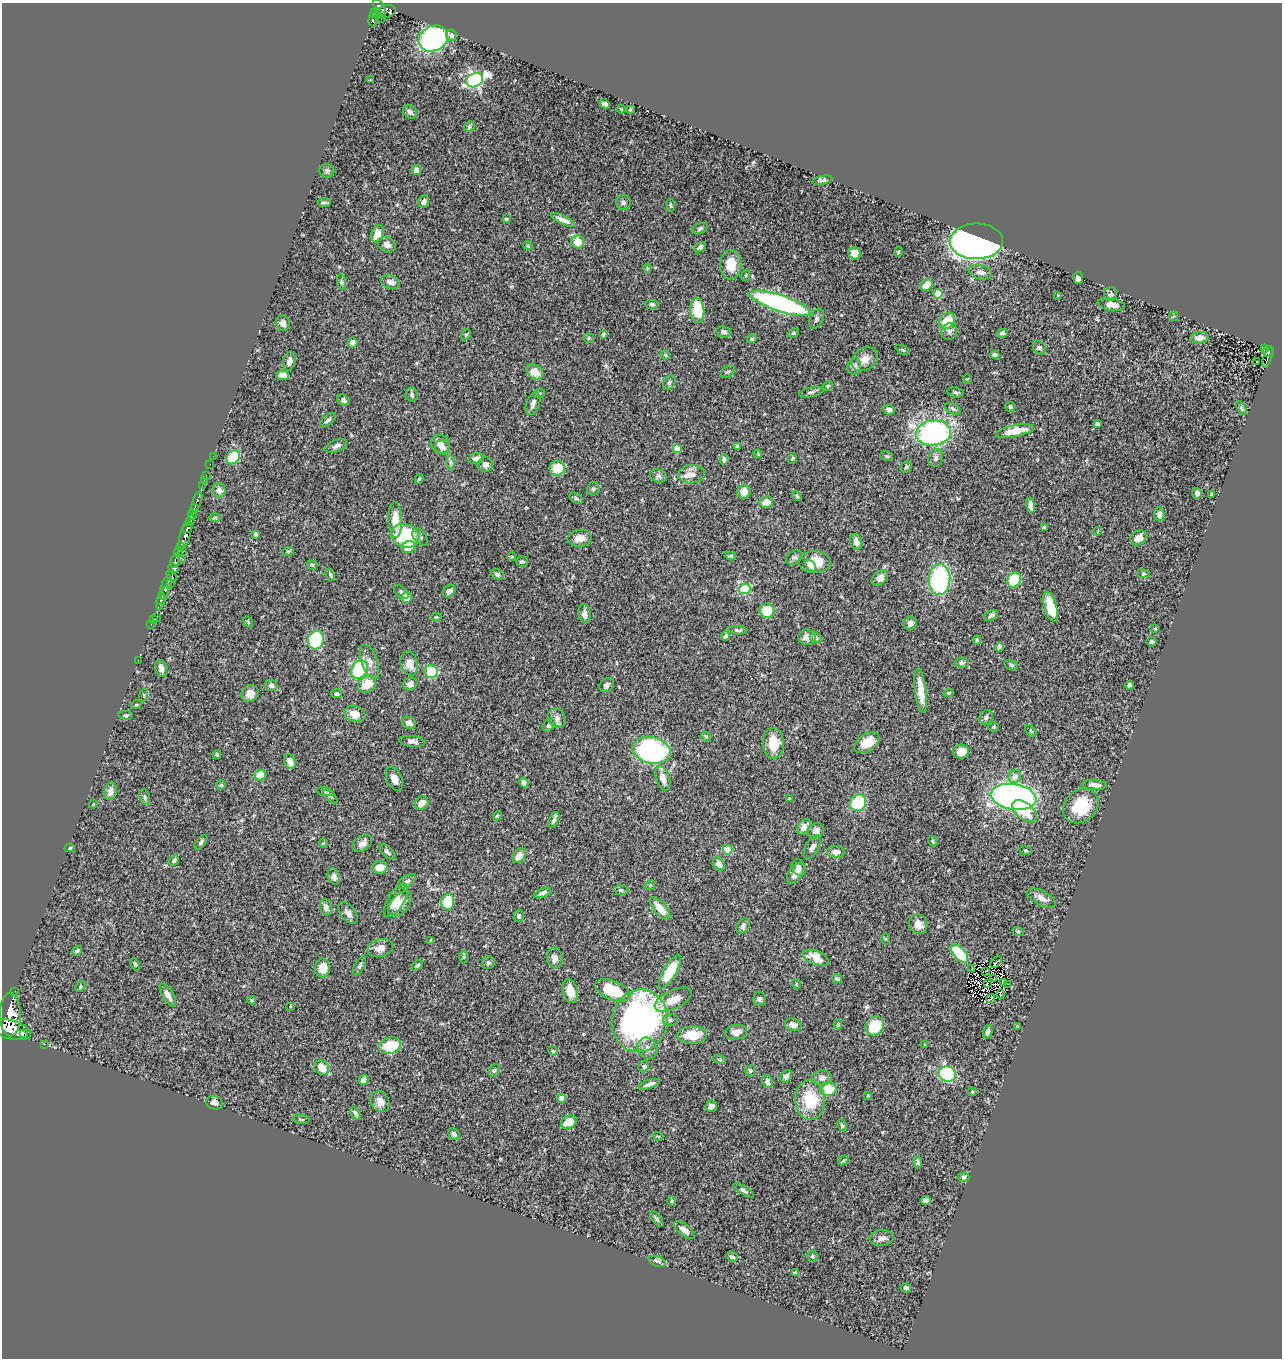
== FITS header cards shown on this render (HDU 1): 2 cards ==
NAXIS1  =                 1280
NAXIS2  =                 1356

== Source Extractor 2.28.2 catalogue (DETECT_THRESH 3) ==
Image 1280 x 1356 px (HDU 1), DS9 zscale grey, 1 PNG px = 1 image px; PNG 1284 x 1360 px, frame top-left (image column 1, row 1356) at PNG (2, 3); each listed source drawn as its Kron ellipse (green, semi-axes under 4 px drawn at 4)
Background 0.764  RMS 0.024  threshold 0.0732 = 3 sigma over >= 5 px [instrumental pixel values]
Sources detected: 374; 3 with non-positive FLUX_AUTO (blend fragments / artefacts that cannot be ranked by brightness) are neither listed nor drawn; the other 371 listed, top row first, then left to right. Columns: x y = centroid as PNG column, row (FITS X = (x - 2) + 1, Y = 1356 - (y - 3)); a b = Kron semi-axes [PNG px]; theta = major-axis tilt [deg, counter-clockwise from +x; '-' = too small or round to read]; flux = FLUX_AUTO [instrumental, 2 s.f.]
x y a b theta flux
380 7 10 4 -57 590
386 12 10 6 16 500
375 13 5 3 - 140
378 14 5 3 - 160
381 19 2 2 - 12
372 21 5 4 - 210
452 35 6 5 - 3.2
433 39 15 12 28 370
371 80 2 2 - 1
475 80 9 6 25 430
605 104 5 4 - 5.1
621 109 4 3 - 1.2
630 109 4 3 - 1.4
410 112 7 6 - 6.3
469 127 5 5 - 3
416 170 5 5 - 9.6
327 171 7 7 - 3.6
822 180 10 4 13 3.8
424 202 6 5 - 5.2
324 203 6 3 3 3.3
623 203 7 7 - 4.1
671 205 6 3 -82 2
506 219 3 3 - 1.9
563 220 13 4 -25 9.9
700 229 8 5 27 3.9
377 234 9 6 67 18
976 241 26 18 0 730
578 242 6 6 - 26
387 245 9 7 -28 6.5
528 246 5 4 - 1.8
700 247 6 4 34 5.7
898 252 5 3 - 1.6
854 253 6 6 - 17
731 265 14 10 89 30
647 268 4 3 - 1.3
980 272 12 7 -13 8.5
746 275 5 4 - 2
1078 278 6 5 - 8.2
341 282 8 4 -81 2.7
390 282 10 6 -20 9.4
926 285 7 5 34 20
938 294 5 4 - 40
1110 294 7 6 - 4.8
1058 295 4 4 - 1.3
780 303 32 8 -18 380
652 304 7 4 1 4.6
1111 305 13 6 -9 13
697 310 12 7 -85 54
1173 316 5 3 - 1.4
816 319 10 6 69 5.4
947 321 9 7 53 38
283 323 8 7 - 8.5
949 331 8 7 - 5.7
724 332 7 5 -11 5
793 333 5 4 - 2.2
1002 333 5 4 - 3.7
466 334 6 4 61 2.6
603 334 4 4 - 2.5
589 338 5 4 - 2.7
1199 338 9 5 9 9.8
752 339 5 4 - 2.2
353 342 5 5 - 10
1039 348 7 6 - 3.5
1264 349 3 2 - 18
902 350 7 3 -26 1.8
1268 351 6 5 - 120
665 355 5 3 - 2.5
995 355 4 4 - 4.7
1267 358 11 3 72 120
865 359 14 10 34 16
289 361 10 6 76 7.7
1256 361 3 3 - 3.7
854 367 8 7 - 7.9
535 372 9 7 -31 20
728 372 8 5 36 2.9
283 375 6 5 - 13
967 379 4 4 - 1.7
669 383 7 6 - 3.4
828 386 5 4 - 2.1
811 392 12 4 11 4.5
955 392 8 5 -8 2.6
539 393 6 4 19 2.6
412 395 7 6 - 3.4
343 400 6 5 - 4.4
533 403 12 6 73 8
1010 407 5 5 - 3.5
1241 408 7 4 -61 2.7
953 409 8 5 -26 4
889 410 6 5 - 6.3
328 420 9 5 41 4.5
1097 424 4 4 - 6
1015 431 19 6 11 35
933 433 17 12 7 320
440 444 10 9 - 12
336 446 11 6 24 6.1
737 446 4 3 - 2.7
443 447 7 7 - 8.2
677 449 4 4 - 23
758 454 4 3 - 1.5
213 456 2 2 - 5.4
887 456 6 5 - 2.7
233 457 7 6 - 89
476 458 8 5 14 6.6
792 458 5 3 - 1.7
936 458 9 7 76 6.2
724 460 5 4 - 4.7
450 462 6 4 -89 3.4
210 464 3 2 - 16
485 465 8 7 - 7.1
906 467 6 5 - 2.3
557 468 8 7 - 38
692 474 13 9 2 12
206 476 3 2 - 21
658 476 8 6 -16 4.6
419 479 5 4 - 2.2
204 481 3 2 - 17
202 486 2 2 - 7.1
593 489 7 6 - 3.8
219 490 7 6 - 8.2
744 492 7 6 - 15
1197 493 5 5 - 7.2
1211 494 3 2 - 1.8
797 496 5 4 - 2
576 498 7 4 -32 2.8
197 501 10 3 71 240
766 502 7 5 10 16
1031 505 8 4 -79 9
194 509 5 3 - 140
1159 514 7 5 89 7.6
192 515 5 3 - 360
215 518 6 4 -1 2
395 520 18 7 -88 27
190 521 6 3 60 480
1044 527 4 3 - 2.8
187 528 5 3 - 380
1098 531 4 2 - 1.1
256 534 4 4 - 4.3
185 535 15 5 75 1400
405 536 14 11 -20 120
420 537 10 6 -49 4.9
580 538 12 8 5 14
1138 538 9 6 36 12
856 542 8 6 -72 7.6
180 547 4 3 - 140
409 547 7 6 - 29
288 551 6 3 9 1.7
178 552 5 3 - 230
183 552 3 2 - 79
730 556 6 4 -19 2.1
512 557 4 3 - 1.6
794 557 9 6 36 4
182 558 3 2 - 10
175 561 7 3 72 350
522 561 6 5 - 2.9
814 562 16 11 0 32
312 565 5 4 - 2.3
810 565 7 4 -53 7.7
173 568 5 3 - 310
497 574 6 5 - 3.6
1143 574 7 3 -8 1.9
330 575 6 4 -64 2.4
172 576 6 3 -45 120
880 578 9 6 38 11
940 580 15 10 86 200
1014 580 8 6 58 61
171 584 3 2 - 77
166 587 13 4 72 870
745 589 6 5 - 86
449 591 7 5 39 4.9
401 592 9 5 -43 3.4
163 596 10 4 67 530
406 597 5 5 - 18
161 601 8 3 76 410
1051 607 16 6 -73 45
767 611 7 7 - 39
585 614 10 6 -85 8.4
991 615 7 5 32 4.4
156 617 2 2 - 14
436 617 5 4 - 1.8
153 619 2 2 - 15
248 622 6 3 -54 1.5
910 623 7 6 - 7.7
151 624 3 2 - 24
1155 629 3 2 - 1.4
738 630 9 4 -4 3.3
726 636 5 4 - 5.2
807 637 9 7 -7 11
816 638 6 5 - 4
316 640 9 8 - 140
977 640 4 4 - 2.2
1152 642 5 4 - 3.8
999 647 4 4 - 15
138 660 2 2 - 12
369 662 18 8 -71 12
409 663 12 8 -76 16
962 663 7 5 4 3.5
1011 665 7 5 -18 2.8
161 668 9 5 -74 7.1
359 670 9 7 61 120
431 672 7 6 - 61
367 684 10 7 37 26
410 684 7 6 - 8.5
271 685 6 5 - 6
607 685 8 6 37 4.8
1129 685 4 4 - 7
921 690 22 5 -83 26
250 693 9 8 - 15
948 693 5 4 - 2.7
337 694 6 4 -9 3.4
144 695 6 4 73 1.9
136 705 5 3 - 1.5
355 714 11 8 -19 19
126 715 7 4 -8 2.3
986 717 8 6 56 4.8
557 718 10 8 -64 7.9
409 723 7 5 -26 8.8
549 725 7 5 48 4.9
994 727 5 4 - 2
1031 731 7 4 -45 1.9
706 736 6 4 -42 2.3
412 741 13 5 -5 6.5
773 743 15 10 -89 32
867 743 14 8 34 26
652 750 19 13 -12 310
961 752 8 7 - 12
217 755 4 3 - 2.2
290 761 7 5 -68 15
260 775 5 5 - 26
1015 776 6 6 - 12
663 778 13 6 -72 14
394 779 12 7 -64 11
524 783 5 4 - 7.4
221 785 5 5 - 2.2
1094 785 12 5 -5 9
110 791 9 6 75 9.7
324 792 8 4 -10 3
331 796 9 4 -45 2.7
145 797 8 5 -70 3.5
1014 797 23 12 -8 710
789 798 3 3 - 2.7
421 803 7 6 - 14
858 803 9 7 49 79
93 804 4 3 - 1.2
1081 806 19 15 41 60
1025 811 14 8 -39 38
497 816 5 4 - 2.6
554 820 8 4 65 4.7
804 827 8 5 53 10
816 831 8 7 - 7.2
933 841 5 4 - 1.8
201 842 8 5 51 3.9
323 843 4 4 - 1.6
362 843 11 7 36 7.6
812 847 13 6 61 6.7
70 848 5 4 - 2.1
727 850 5 4 - 44
1025 851 6 3 -9 1.7
387 852 9 5 -46 5.2
836 852 9 6 -3 9.6
519 856 8 6 54 13
174 860 6 4 49 3.9
719 864 7 5 -57 12
380 867 8 6 13 16
799 868 8 6 -62 6
796 873 12 6 55 11
334 877 8 6 -68 8
407 881 10 5 33 5.3
650 885 5 4 - 2
621 890 7 5 -8 3.2
542 893 9 4 24 4.6
1042 898 15 7 -27 12
396 900 19 8 58 19
448 902 8 6 84 52
400 904 15 9 50 17
326 907 8 6 -75 6.9
660 908 14 6 -49 23
348 913 13 7 -53 7.9
519 916 6 5 - 3.9
918 924 10 8 -65 14
743 926 8 6 52 5.9
1018 931 6 4 -18 2
885 939 5 4 - 1.6
431 940 3 3 - 1.5
380 948 13 9 14 12
77 951 6 4 35 2.7
959 953 11 6 -48 77
464 957 6 4 -90 2.1
555 958 10 7 -84 8.4
816 958 14 7 -22 25
996 962 7 4 46 9.5
488 963 7 6 - 3.4
135 964 6 4 -69 2.3
360 965 11 4 63 3.8
417 965 7 4 45 2.8
322 968 9 7 85 24
972 969 2 2 - 1.9
986 971 3 2 - 1.5
670 972 19 6 60 62
994 978 3 2 - 0.019
837 979 5 4 - 3.2
1004 983 4 2 - 0.12
796 984 5 3 - 1.4
987 984 2 2 - 1.5
1007 984 3 2 - 1.2
80 986 6 4 60 2.3
613 990 18 9 -22 70
15 991 2 2 - 9.9
570 991 12 7 -76 19
1001 994 5 2 - 0.94
168 995 13 5 -59 11
991 998 4 2 - 0.58
760 999 7 6 - 4.2
252 1000 4 4 - 2
673 1000 20 9 26 22
291 1006 3 2 - 1.3
10 1015 21 10 -89 4800
670 1020 7 5 10 4.4
640 1021 31 28 76 540
838 1024 5 4 - 2.2
793 1025 8 6 -15 9
875 1026 10 9 - 49
1017 1026 3 3 - 1.9
10 1030 21 9 -15 4100
736 1032 11 7 7 9.2
988 1032 7 4 76 5
24 1033 2 2 - 1400
692 1035 15 8 2 37
45 1044 2 2 - 10
925 1045 3 3 - 1.7
390 1046 11 8 15 59
647 1048 11 9 -56 10
553 1051 5 4 - 1.7
720 1059 7 3 -19 2
644 1066 6 5 - 2.9
322 1067 8 6 -41 25
494 1070 6 5 - 2.9
750 1071 6 5 - 2.5
947 1074 9 7 -20 190
786 1076 7 5 53 5.2
822 1078 10 7 2 8.2
363 1080 5 4 - 9.2
767 1082 7 5 -73 6.2
649 1084 11 4 19 7.3
828 1089 8 7 - 41
972 1092 4 3 - 2.2
868 1095 4 3 - 1.3
562 1098 4 4 - 16
810 1100 20 15 -88 64
380 1102 11 9 -61 12
214 1103 8 6 -11 11
711 1106 6 5 - 7.4
355 1113 7 4 -58 3.7
301 1119 8 3 -5 2
569 1122 8 6 30 28
842 1125 6 4 -62 2.8
454 1134 6 5 - 4.7
658 1136 5 3 - 1.3
843 1160 5 3 - 2
918 1162 6 4 -81 3.1
964 1177 6 4 2 2.8
744 1190 12 4 -32 4.2
926 1200 5 4 - 5.7
672 1201 5 3 - 1.4
657 1219 9 4 -52 3.2
684 1230 12 5 -38 9.2
882 1238 12 8 3 8.2
813 1256 6 5 - 2.7
732 1257 6 4 -22 3.7
657 1261 9 5 -21 4.9
795 1272 4 3 - 1.9
906 1288 5 4 - 5
At the frame edge (FLAGS 8, measured only in part): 1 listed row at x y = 10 1030
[3 non-positive-flux detections neither listed nor drawn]